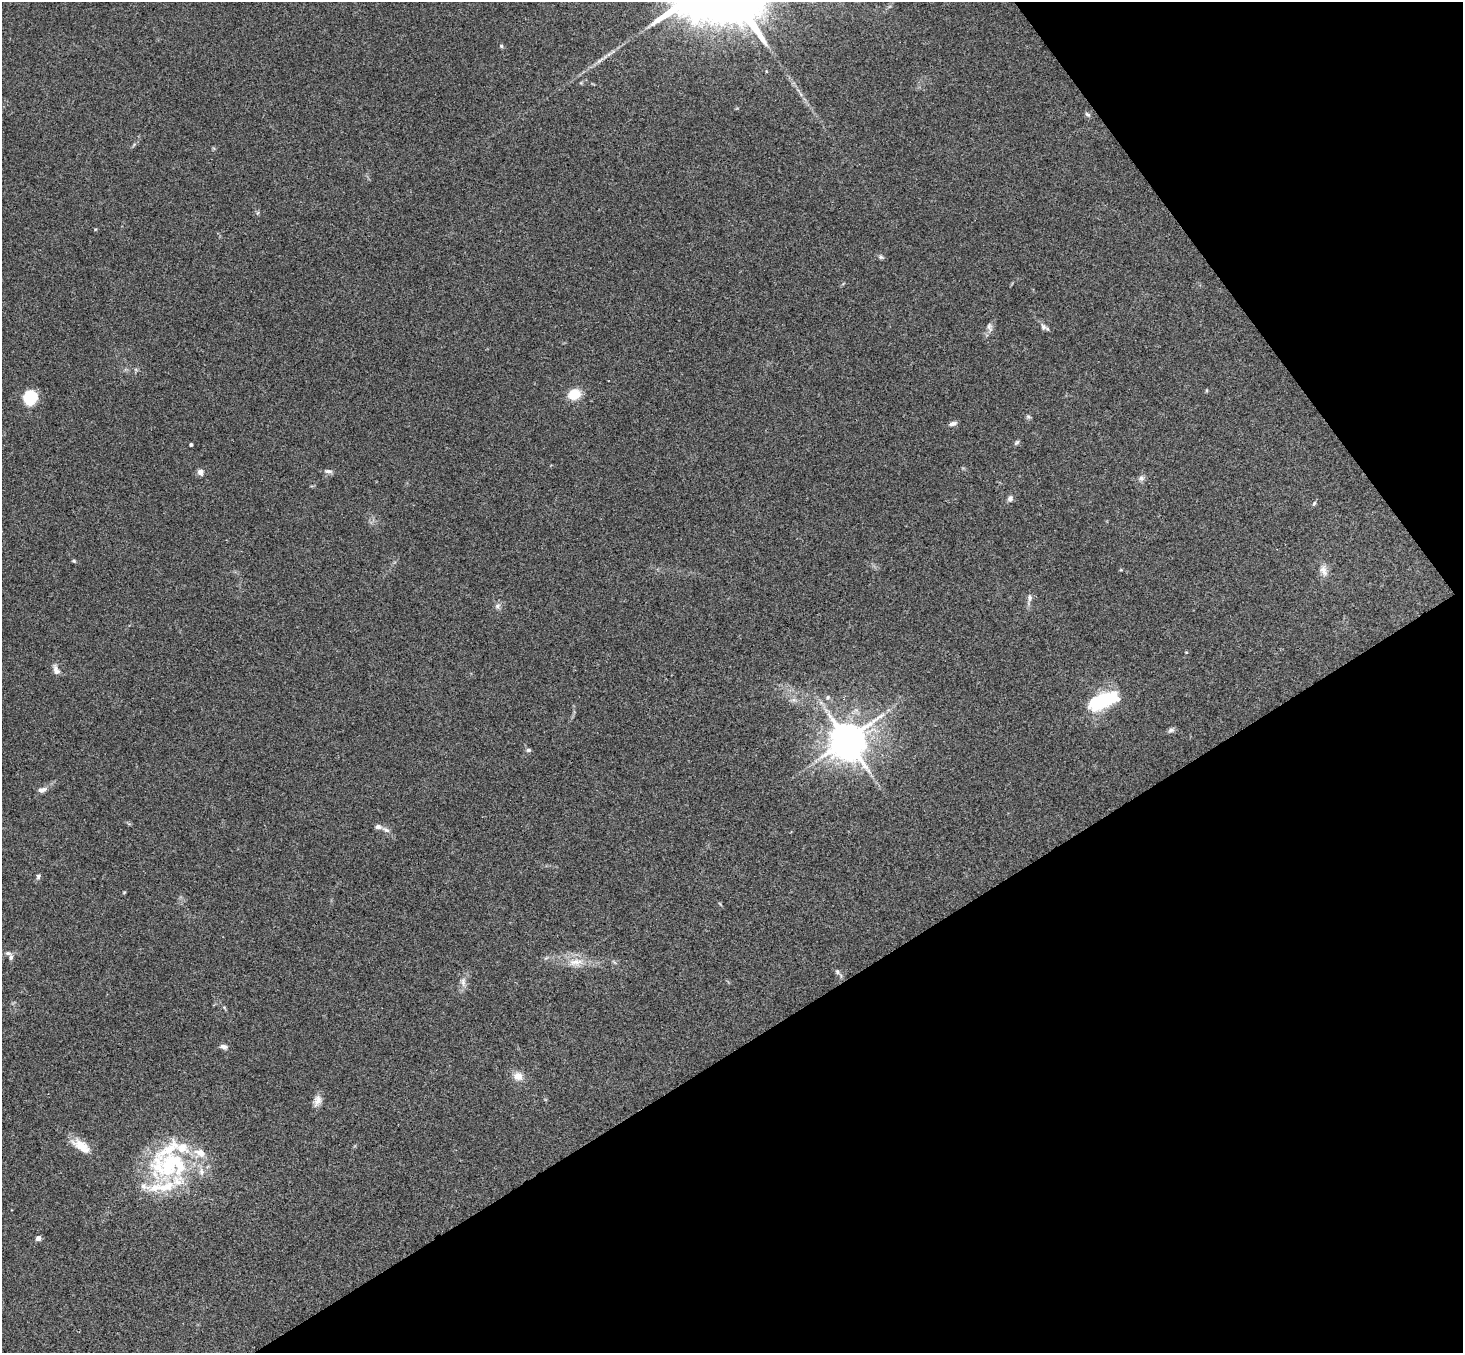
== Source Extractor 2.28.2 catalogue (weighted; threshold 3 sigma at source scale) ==
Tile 12 of 4 x 4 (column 4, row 3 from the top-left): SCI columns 4436-5896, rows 1682-3032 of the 5947 x 5927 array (HDU 1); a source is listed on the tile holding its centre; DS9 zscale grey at full resolution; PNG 1465 x 1355 px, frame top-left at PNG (2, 2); no overlay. Shown black and unused: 30% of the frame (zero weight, under 3 of 4 exposures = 6% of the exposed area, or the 3 px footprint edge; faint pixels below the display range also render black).
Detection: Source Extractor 2.28.2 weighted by HDU 2 'WHT'; one run over the whole footprint, this tile lists its part. Background 0.205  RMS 0.0083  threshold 0.0372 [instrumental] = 3 sigma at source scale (4.5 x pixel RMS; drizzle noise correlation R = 1.50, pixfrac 1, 0.05/0.05 arcsec/px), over >= 5 px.
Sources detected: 51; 2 inside a brighter object's white glare — not listed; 8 inside a brighter listed object's ellipse — not listed separately; the other 41 listed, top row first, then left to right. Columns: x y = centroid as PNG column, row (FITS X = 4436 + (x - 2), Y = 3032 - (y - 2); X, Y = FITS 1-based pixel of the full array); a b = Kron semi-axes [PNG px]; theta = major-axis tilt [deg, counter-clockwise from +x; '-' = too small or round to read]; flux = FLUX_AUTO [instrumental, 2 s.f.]
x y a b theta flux
501 46 5 4 - 1.4
1087 114 8 4 -26 1.5
881 257 7 5 -21 1.6
989 327 12 6 -75 2.9
1043 327 9 8 - 2.7
574 394 14 11 17 14
30 398 14 12 81 29
1028 416 7 4 -1 1.3
953 424 10 5 17 2.7
1016 443 7 4 31 1.4
191 444 4 3 - 1.5
328 471 10 6 -5 2.7
200 472 8 7 - 3.1
1141 478 8 7 - 2.5
1010 499 8 7 - 2.4
1314 503 6 4 66 1.3
74 561 5 4 - 1
1324 570 17 8 -69 5.9
1030 598 10 5 86 2.7
497 606 8 6 37 2.3
56 670 13 7 -66 4.2
828 697 6 5 - 1.6
1102 701 36 15 26 53
1171 730 10 6 15 2.1
847 740 11 9 35 1800
528 750 6 5 - 1.5
42 790 13 7 13 3.8
378 827 8 6 -5 2.8
386 830 11 5 -34 2.8
38 876 7 6 - 1.7
124 892 5 3 - 0.75
11 957 7 6 - 2.2
575 962 21 9 7 11
837 972 7 5 -69 1.7
463 982 14 6 -85 4.1
224 1047 9 6 -21 2.9
518 1076 11 9 -23 7.5
317 1101 15 9 66 5.5
81 1146 26 11 -34 14
172 1165 56 39 19 98
38 1238 5 4 - 4.8